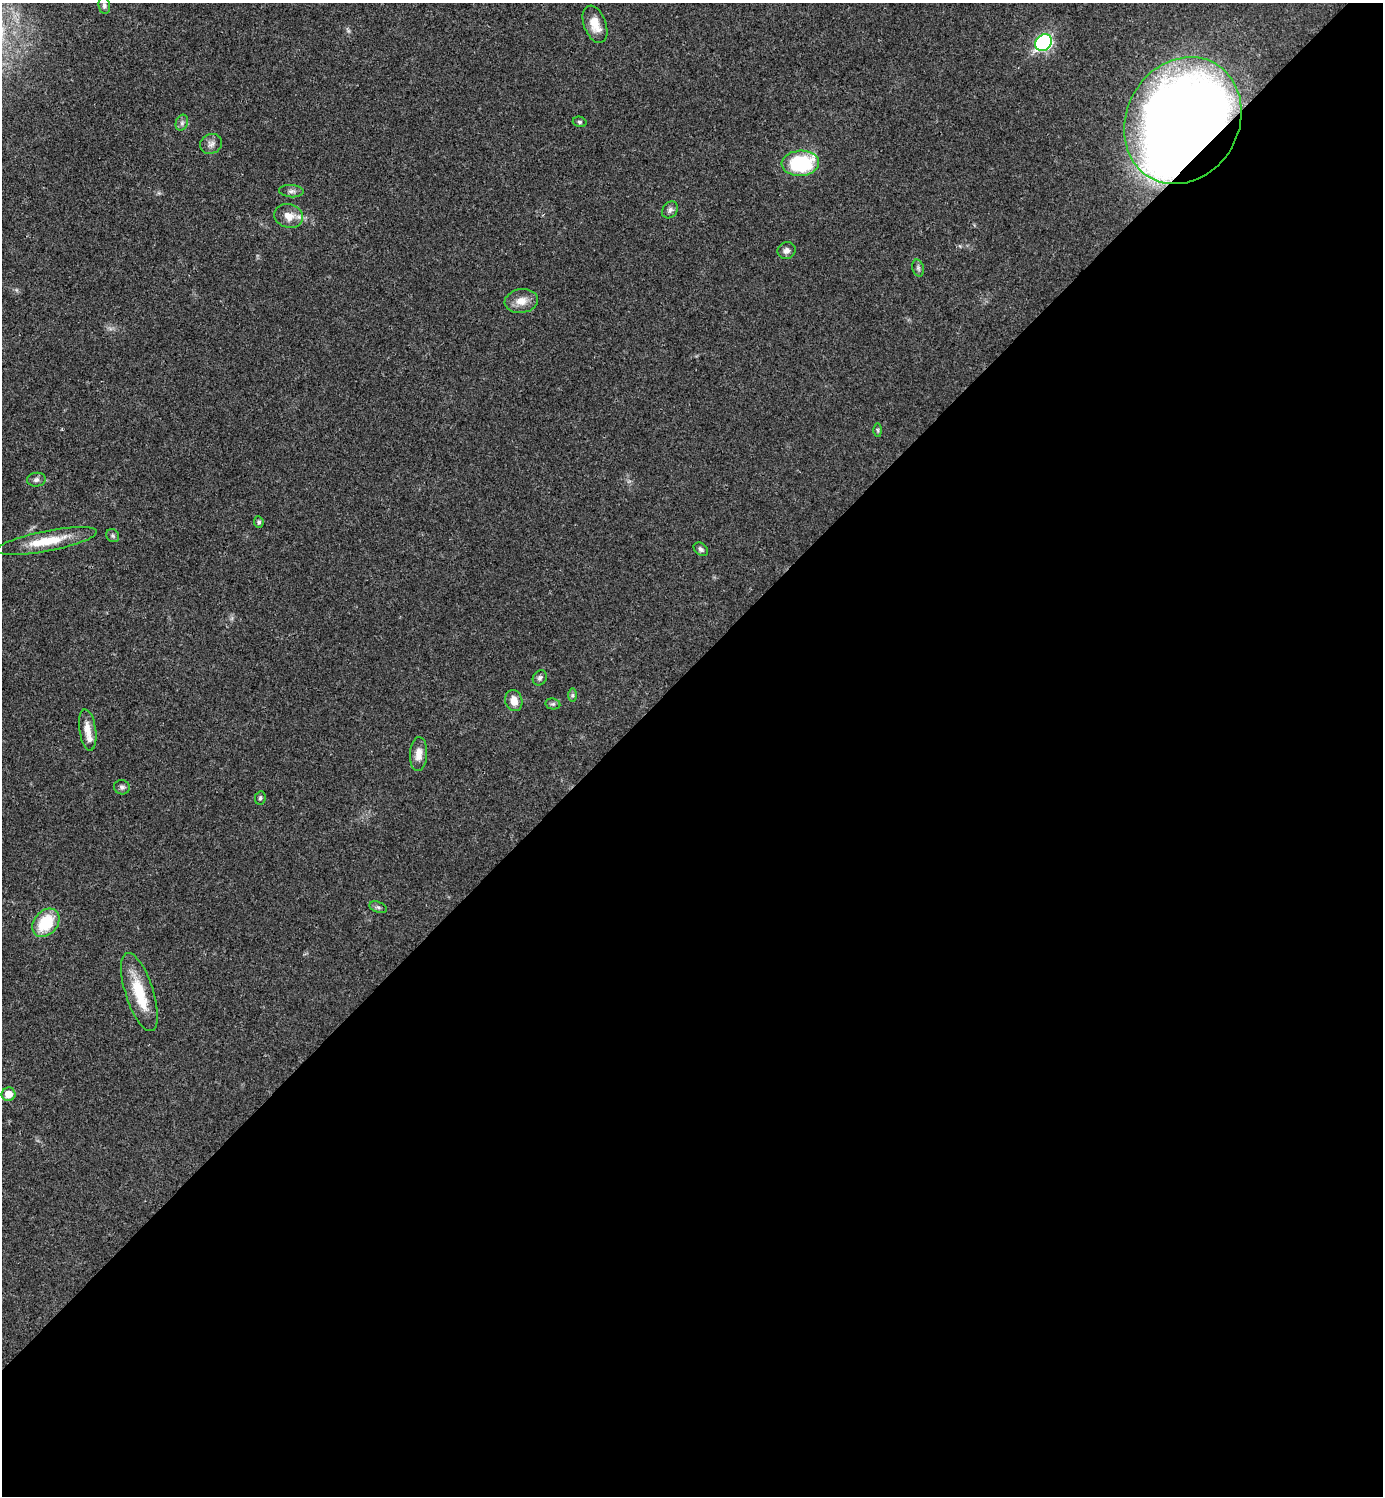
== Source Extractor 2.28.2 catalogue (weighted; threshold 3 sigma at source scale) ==
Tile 15 of 4 x 4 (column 3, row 4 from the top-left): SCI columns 3062-4442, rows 1-1494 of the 5981 x 5981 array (HDU 1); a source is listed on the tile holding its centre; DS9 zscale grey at full resolution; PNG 1385 x 1498 px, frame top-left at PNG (2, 3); each listed source drawn as its Kron ellipse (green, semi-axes under 4 px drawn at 4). Shown black and unused: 55% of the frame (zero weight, under 3 of 4 exposures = <1% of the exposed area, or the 3 px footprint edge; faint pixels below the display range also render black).
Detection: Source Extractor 2.28.2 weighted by HDU 2 'WHT'; one run over the whole footprint, this tile lists its part. Background 0.0205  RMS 0.0022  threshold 0.0101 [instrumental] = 3 sigma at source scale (4.5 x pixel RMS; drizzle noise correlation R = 1.50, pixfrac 1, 0.05/0.05 arcsec/px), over >= 5 px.
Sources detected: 35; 3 inside a brighter listed object's ellipse — not listed separately; the other 32 listed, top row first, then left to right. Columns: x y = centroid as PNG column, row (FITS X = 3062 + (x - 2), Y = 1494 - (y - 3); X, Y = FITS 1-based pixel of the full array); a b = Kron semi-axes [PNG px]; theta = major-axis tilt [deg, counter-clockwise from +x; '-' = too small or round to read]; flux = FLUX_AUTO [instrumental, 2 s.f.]
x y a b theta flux
104 5 8 5 -79 0.64
595 24 19 11 -70 3.5
1044 43 9 7 42 38
1183 121 66 56 60 280
580 122 7 5 -15 0.4
182 123 8 6 70 0.68
211 144 11 9 29 1.2
800 163 19 12 5 18
291 191 12 6 -3 0.85
670 210 9 7 52 0.78
289 216 15 11 -15 2.7
787 251 9 8 - 1.1
918 268 8 6 -75 0.56
521 301 17 12 8 2.7
878 430 6 4 -88 0.36
36 480 9 7 6 0.84
259 522 6 5 - 0.51
113 536 7 6 - 0.47
47 541 51 10 11 7.2
701 549 8 5 -41 0.59
540 678 8 6 56 0.62
573 695 7 4 -90 0.4
514 701 11 8 -73 2.2
553 704 7 5 -10 0.44
88 730 21 8 -82 2.7
419 754 17 8 87 2.3
122 787 8 7 - 0.68
260 798 7 5 78 0.43
378 907 9 5 -21 0.55
46 923 16 11 49 9.4
139 992 41 14 -72 8.7
9 1094 7 6 - 2.9
Overlapping masked pixels (flux is a lower limit): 1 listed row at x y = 1183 121